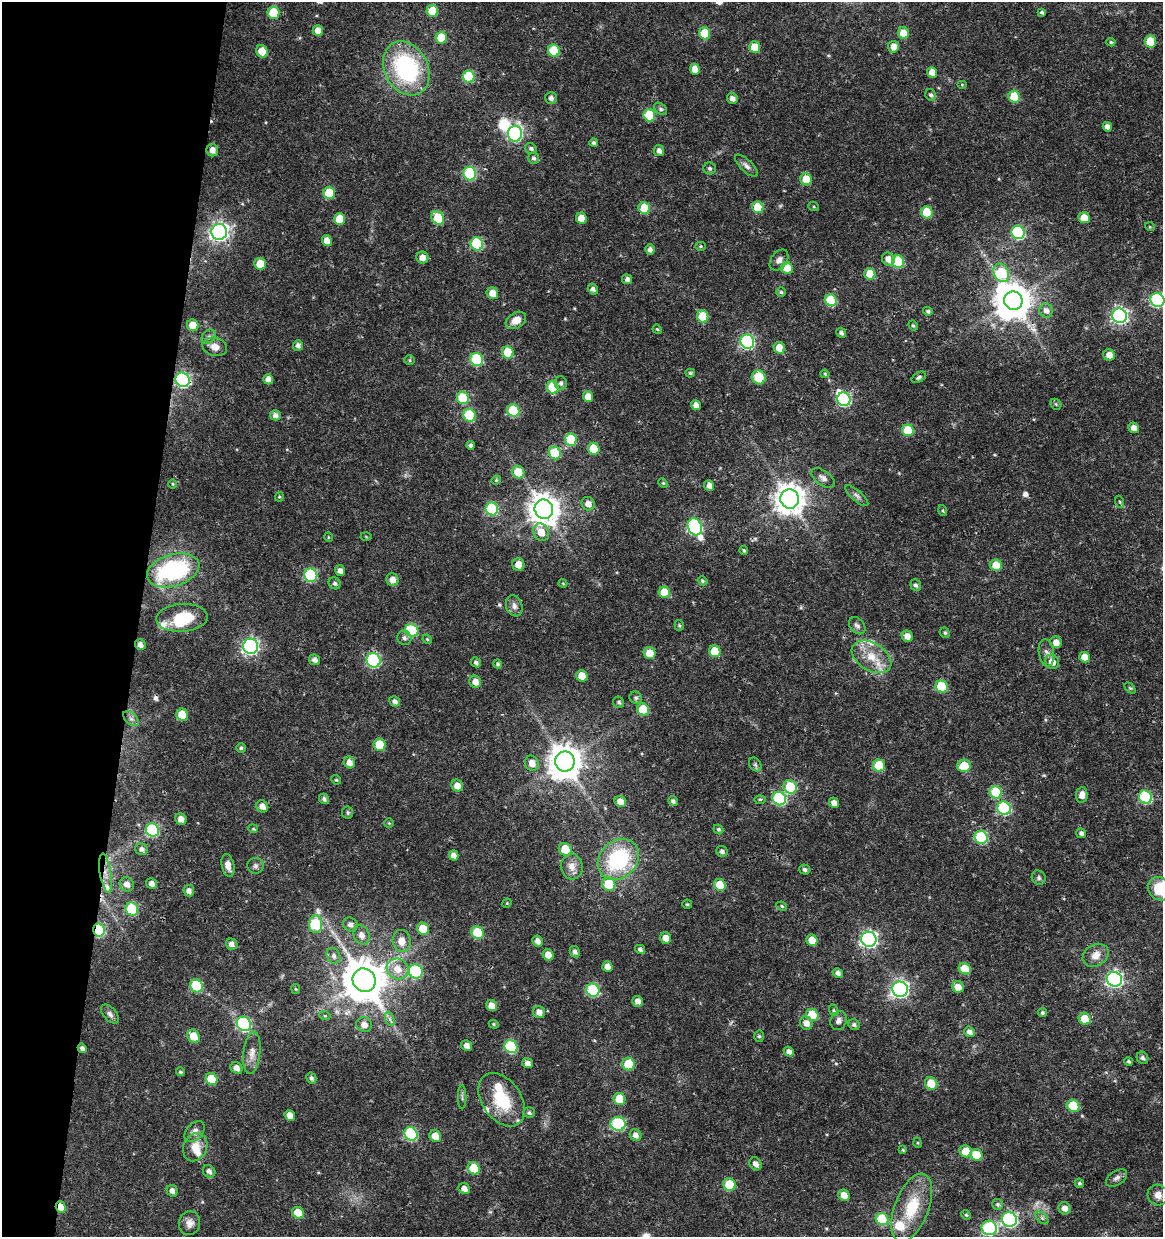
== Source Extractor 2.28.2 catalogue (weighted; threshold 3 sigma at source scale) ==
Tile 9 of 4 x 4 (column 1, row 3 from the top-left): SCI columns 283-1443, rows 1237-2471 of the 5147 x 4948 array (HDU 1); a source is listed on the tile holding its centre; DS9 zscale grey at full resolution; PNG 1165 x 1239 px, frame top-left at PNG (2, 2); each listed source drawn as its Kron ellipse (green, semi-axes under 4 px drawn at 4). Shown black and unused: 12% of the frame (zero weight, under 3 of 4 exposures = <1% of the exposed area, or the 3 px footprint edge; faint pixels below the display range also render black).
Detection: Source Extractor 2.28.2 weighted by HDU 2 'WHT'; one run over the whole footprint, this tile lists its part. Background 0.0216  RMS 0.002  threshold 0.00884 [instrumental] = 3 sigma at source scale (4.5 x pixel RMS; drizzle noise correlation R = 1.50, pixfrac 1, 0.0396/0.0396 arcsec/px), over >= 5 px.
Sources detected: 334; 5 inside a brighter object's white glare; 3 cosmic-ray / hot-pixel residue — neither listed nor drawn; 8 inside a brighter listed object's ellipse — not listed separately; the other 318 listed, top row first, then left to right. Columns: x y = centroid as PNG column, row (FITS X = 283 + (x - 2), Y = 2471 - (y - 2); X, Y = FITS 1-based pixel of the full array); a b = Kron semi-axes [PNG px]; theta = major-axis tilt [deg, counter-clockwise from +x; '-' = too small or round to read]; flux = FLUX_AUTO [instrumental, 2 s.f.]
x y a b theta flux
432 11 6 5 - 4.3
1042 12 4 3 - 0.4
273 13 6 6 - 6.7
318 31 5 5 - 1.5
705 33 6 5 - 5.8
904 33 6 5 - 3.3
441 38 6 5 - 5.1
1111 42 5 4 - 0.34
1150 42 6 5 - 5.9
755 47 6 5 - 3.8
893 47 6 5 - 1.9
262 51 6 5 - 2.8
554 51 6 6 - 7.3
406 68 28 21 -62 25
695 69 5 5 - 2.2
932 72 5 5 - 1.9
469 77 6 6 - 10
962 84 5 3 - 0.18
931 95 6 5 - 0.5
1014 97 6 5 - 7.9
551 98 6 5 - 0.79
732 98 5 5 - 0.89
660 109 7 5 -41 0.46
649 115 6 6 - 9
1107 127 5 4 - 1.1
515 134 8 7 - 39
594 143 4 4 - 0.48
531 148 6 5 - 0.51
212 150 6 6 - 1.2
659 151 5 5 - 0.94
534 158 6 5 - 0.49
746 166 15 6 -44 0.87
710 168 6 6 - 0.44
470 174 7 6 - 20
806 179 6 5 - 3.5
329 193 6 6 - 7.4
758 207 6 5 - 6.1
814 207 5 3 - 0.21
644 208 6 5 - 5.7
927 212 6 5 - 7.4
438 218 7 6 - 7.4
581 218 6 5 - 2.8
1084 218 5 5 - 3.5
339 219 6 5 - 3.9
1150 227 5 3 - 0.17
219 232 8 8 - 91
1018 232 7 6 - 23
327 240 5 5 - 1.8
477 244 6 6 - 16
700 246 5 4 - 0.26
650 250 5 4 - 0.78
422 258 6 6 - 1.5
888 259 7 6 - 1.7
779 260 11 8 52 0.95
898 262 6 6 - 10
260 264 6 5 - 3
787 268 6 5 - 3.2
1001 273 10 7 -65 10
870 274 6 5 - 5.1
627 279 5 5 - 0.75
593 289 5 5 - 0.68
781 292 4 4 - 0.32
492 293 6 5 - 2.3
831 300 6 5 - 11
1157 300 7 6 - 35
1013 301 9 9 - 440
928 311 5 4 - 0.43
1046 311 7 6 - 0.94
703 316 6 5 - 6.9
1120 316 7 7 - 61
516 320 11 7 32 2
193 325 6 5 - 3
913 326 5 3 - 0.26
657 329 5 3 - 0.2
841 333 5 4 - 0.54
209 337 8 6 45 0.63
747 342 7 6 - 36
298 345 5 5 - 0.7
215 347 12 9 -14 1.6
779 348 6 5 - 3.1
508 352 6 5 - 6.5
1109 355 6 5 - 1.6
476 359 6 6 - 15
410 360 5 5 - 0.26
690 373 5 4 - 0.32
825 374 4 4 - 0.21
759 377 7 6 - 5.5
919 377 8 4 30 0.4
268 379 5 5 - 1.3
183 380 7 7 - 35
561 383 7 6 - 0.55
553 387 6 5 - 8.9
588 397 5 5 - 2.3
463 398 6 6 - 9.1
844 399 7 6 - 27
1056 404 6 5 - 0.29
696 405 5 4 - 1.2
513 411 6 6 - 11
275 415 5 5 - 0.83
470 415 6 6 - 12
1134 428 5 5 - 1.3
908 430 6 5 - 7.6
571 440 6 6 - 9.4
470 445 4 4 - 0.5
594 449 6 5 - 6.3
555 453 6 6 - 8.3
518 472 6 6 - 4.3
823 478 13 7 -37 0.97
496 480 5 4 - 0.24
663 483 5 4 - 0.25
173 484 5 3 - 0.19
709 486 5 5 - 1.1
857 496 14 5 -42 0.77
279 497 4 4 - 0.22
790 499 9 9 - 300
1120 502 6 4 -71 0.29
588 504 7 6 - 1.4
492 509 6 6 - 17
544 509 10 9 - 300
943 510 6 3 -71 0.23
695 527 9 7 -62 34
541 532 9 7 -58 2.3
366 536 5 3 - 0.19
328 537 5 3 - 0.16
744 551 4 3 - 0.29
518 565 6 6 - 1.9
996 565 6 5 - 4
173 570 27 16 17 24
340 571 5 5 - 0.88
311 575 7 6 - 20
393 580 6 6 - 1.6
703 581 5 4 - 0.3
335 583 6 5 - 0.49
563 583 4 4 - 0.19
916 585 6 5 - 0.52
664 592 6 5 - 4.7
514 606 11 8 -70 1
182 618 26 14 4 7.5
679 625 5 4 - 0.28
857 626 9 7 -48 0.75
412 630 7 6 - 12
945 633 5 4 - 0.34
907 636 6 5 - 1.4
404 638 7 7 - 0.65
427 639 5 4 - 0.22
1056 642 6 5 - 1.5
140 645 6 5 - 0.89
250 646 7 7 - 58
715 651 6 5 - 5.2
650 653 6 5 - 3.2
1046 653 14 7 -82 0.99
872 657 22 13 -31 4.5
1085 657 5 5 - 2.6
315 660 5 5 - 0.87
373 660 7 7 - 26
476 662 5 4 - 0.53
1052 662 7 6 - 2
498 664 4 4 - 0.36
582 676 6 5 - 3.4
475 682 6 5 - 1.5
942 687 6 5 - 10
1130 688 6 4 -44 0.24
636 698 6 5 - 0.42
395 701 5 5 - 0.63
619 702 6 5 - 0.42
643 709 6 5 - 6.4
182 715 6 5 - 4.7
131 719 9 5 -44 0.7
380 745 6 6 - 6.4
241 748 5 4 - 0.38
349 762 6 5 - 1.3
565 762 10 9 - 400
532 763 8 7 - 1.5
755 765 7 5 -54 0.42
879 766 6 6 - 8.4
964 766 7 6 - 5.3
336 780 5 4 - 0.24
457 786 6 5 - 1.6
790 787 7 6 - 7.9
996 792 6 6 - 11
1082 795 8 5 82 1.4
1145 797 7 6 - 20
779 798 7 6 - 22
324 799 5 5 - 0.52
760 799 6 4 1 0.26
673 801 5 4 - 0.53
620 802 6 5 - 1.8
834 803 5 4 - 1.2
262 806 6 5 - 1.3
1004 808 7 6 - 21
348 812 6 5 - 0.39
181 819 6 5 - 1.4
389 823 5 5 - 0.2
253 829 5 4 - 0.23
718 829 5 4 - 0.38
152 830 7 6 - 21
1081 833 5 4 - 0.63
981 837 7 6 - 17
142 849 6 6 - 0.76
565 849 7 6 - 4.4
722 851 6 5 - 0.59
453 855 5 5 - 1.1
618 859 22 18 46 18
228 865 11 6 -78 1.2
255 866 8 8 - 0.62
572 867 13 11 -83 1.8
805 869 5 5 - 0.5
106 873 20 5 -81 1.8
1039 878 7 6 - 0.5
152 883 5 5 - 1
127 884 7 6 - 1.3
609 884 7 6 - 7.9
720 885 6 5 - 7
1160 889 12 11 - 8
189 891 6 5 - 0.93
507 903 5 4 - 0.18
687 904 4 4 - 0.26
782 906 5 4 - 0.29
132 909 7 6 - 11
316 924 9 6 88 14
350 925 8 6 -43 0.86
423 929 6 5 - 4.9
99 930 7 5 -78 18
478 933 6 6 - 9.5
361 935 10 8 -61 1.3
665 938 6 5 - 1.5
869 939 8 7 - 64
812 940 6 5 - 3.2
402 941 11 9 -85 2
537 941 5 5 - 1.1
232 944 6 5 - 0.91
640 949 5 4 - 0.53
575 952 6 5 - 0.66
548 955 6 5 - 2
1096 955 13 10 31 1.9
334 956 8 6 -60 0.76
607 967 5 5 - 1.7
398 969 11 10 - 2.7
965 969 6 5 - 4.1
416 971 7 6 - 20
838 973 5 4 - 0.75
1114 979 8 7 - 57
364 980 12 11 - 750
196 986 7 6 - 11
958 987 6 5 - 1.8
296 989 5 4 - 0.22
900 989 7 7 - 73
593 990 7 6 - 18
638 1001 5 5 - 1.2
491 1006 6 5 - 1.8
833 1010 6 4 -71 0.3
539 1012 6 5 - 1.3
1042 1013 4 4 - 0.4
110 1014 11 6 -49 0.73
812 1015 6 6 - 8.1
325 1016 5 3 - 0.21
390 1019 7 4 -71 0.53
1085 1019 6 5 - 4.5
839 1021 9 8 - 0.95
806 1023 7 6 - 1.3
244 1024 7 6 - 28
494 1024 5 4 - 0.24
364 1025 8 7 - 1.3
854 1025 6 5 - 0.48
969 1032 6 5 - 0.82
194 1036 7 6 - 3
759 1036 5 5 - 0.31
467 1045 6 5 - 1
511 1047 7 6 - 16
82 1048 5 4 - 0.62
789 1052 5 4 - 0.82
252 1053 21 8 84 1.8
1142 1058 6 5 - 0.58
1129 1061 4 3 - 0.38
527 1063 5 4 - 0.9
628 1064 6 6 - 6.9
236 1068 6 5 - 1.1
181 1072 4 3 - 0.27
311 1078 5 5 - 0.51
211 1079 6 5 - 5.4
931 1083 6 6 - 4.2
462 1097 12 2 90 0.37
619 1099 6 5 - 4.8
502 1100 29 19 -56 8.5
1073 1106 6 5 - 7.9
529 1113 6 5 - 0.41
290 1116 6 5 - 1.7
618 1124 7 7 - 23
195 1132 12 8 48 1
411 1134 7 6 - 22
636 1135 6 5 - 1.1
435 1136 6 5 - 2.2
918 1143 5 3 - 0.19
195 1147 14 11 65 2.7
903 1150 4 4 - 0.25
966 1151 6 5 - 3.9
976 1155 6 5 - 4.8
755 1164 7 5 -51 0.96
474 1168 6 5 - 6.2
209 1171 7 5 -45 0.76
1117 1178 12 7 33 0.8
1079 1183 5 4 - 0.35
730 1185 6 6 - 7.9
464 1189 6 5 - 1.1
172 1191 6 5 - 0.87
844 1195 6 5 - 2.2
1158 1195 11 10 - 1.5
998 1204 5 5 - 0.43
61 1207 6 5 - 2.4
912 1208 36 17 69 8.2
1065 1208 6 6 - 1.3
298 1213 6 5 - 4.8
966 1215 5 4 - 0.26
1042 1218 8 4 -45 0.48
882 1219 6 6 - 10
1009 1219 7 7 - 41
190 1223 12 10 78 1.3
989 1228 7 7 - 22
Overlapping masked pixels (flux is a lower limit): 11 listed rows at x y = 1013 301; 747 342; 183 380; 872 657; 182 715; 1145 797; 106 873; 99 930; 364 980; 82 1048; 61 1207
Isophote crosses this tile's border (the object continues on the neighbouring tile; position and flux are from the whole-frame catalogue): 2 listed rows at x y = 1157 300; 1160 889